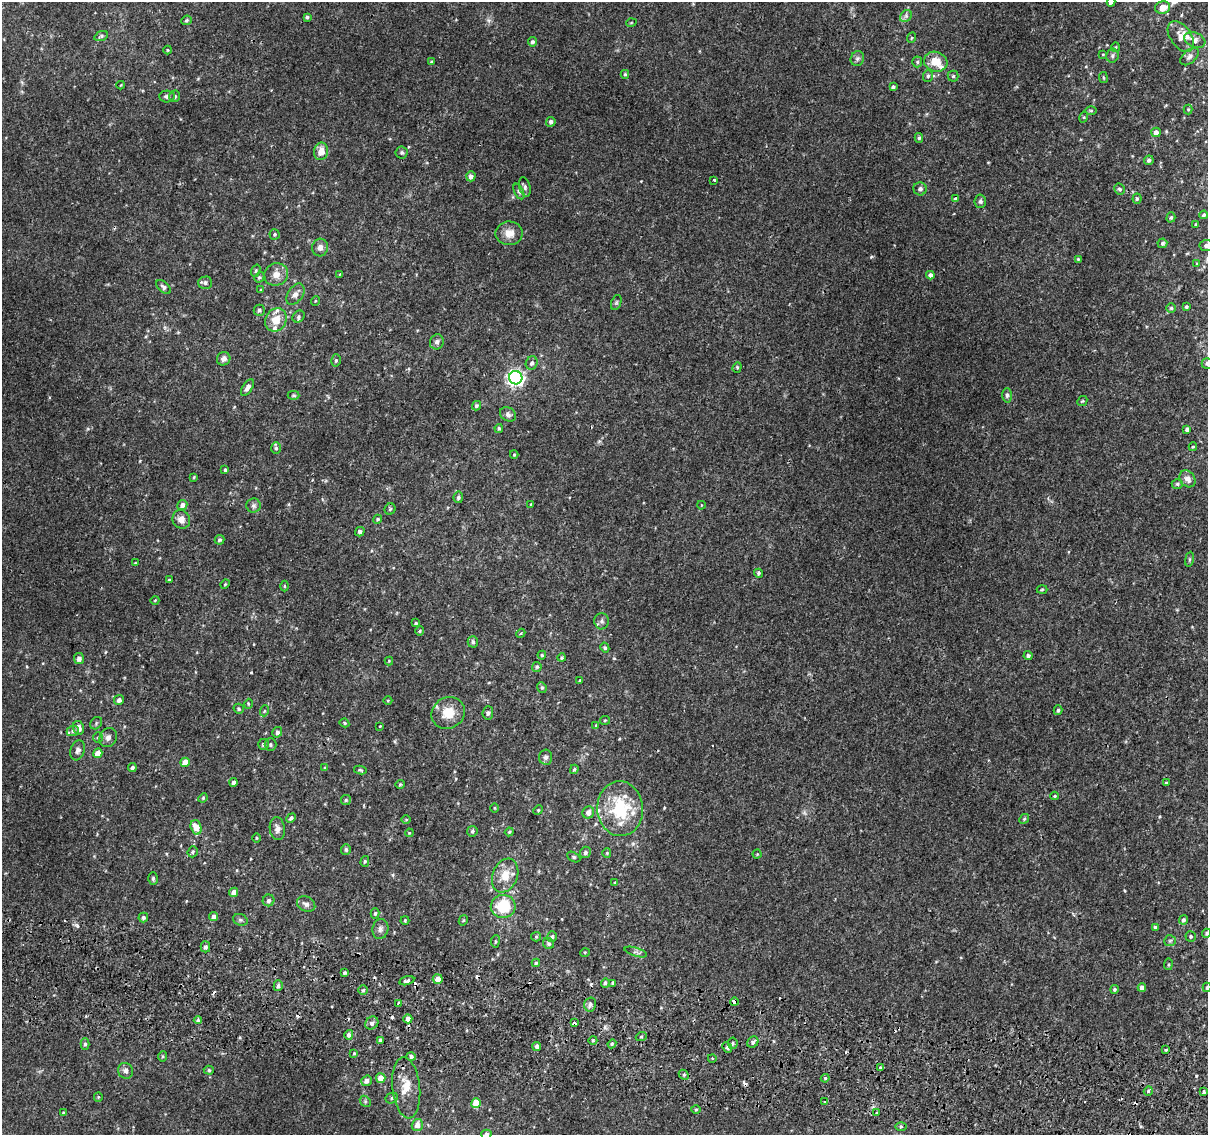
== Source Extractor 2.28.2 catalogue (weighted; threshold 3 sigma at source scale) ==
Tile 6 of 4 x 4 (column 2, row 2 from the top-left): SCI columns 1211-2416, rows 2529-3661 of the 4842 x 5116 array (HDU 1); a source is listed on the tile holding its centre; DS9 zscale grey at full resolution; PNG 1210 x 1137 px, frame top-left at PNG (2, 2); each listed source drawn as its Kron ellipse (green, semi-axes under 4 px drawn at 4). Shown black and unused: <1% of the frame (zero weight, under 2 of 3 exposures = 2% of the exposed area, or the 3 px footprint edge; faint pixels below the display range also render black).
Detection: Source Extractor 2.28.2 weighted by HDU 2 'WHT'; one run over the whole footprint, this tile lists its part. Background 0.00508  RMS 0.0022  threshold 0.0101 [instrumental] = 3 sigma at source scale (4.5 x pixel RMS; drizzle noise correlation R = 1.50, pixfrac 1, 0.0396/0.0396 arcsec/px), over >= 5 px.
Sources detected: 280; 10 cosmic-ray / hot-pixel residue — neither listed nor drawn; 9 inside a brighter listed object's ellipse — not listed separately; the other 261 listed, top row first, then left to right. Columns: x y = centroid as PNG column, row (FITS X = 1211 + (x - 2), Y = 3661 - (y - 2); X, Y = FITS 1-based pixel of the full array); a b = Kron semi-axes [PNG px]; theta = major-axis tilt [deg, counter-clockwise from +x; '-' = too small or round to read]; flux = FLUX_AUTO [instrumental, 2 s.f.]
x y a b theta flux
1111 2 5 4 - 0.94
1163 8 7 6 - 3
906 16 7 5 46 0.56
307 17 3 3 - 0.42
186 20 5 4 - 0.35
631 23 5 3 - 0.17
101 36 7 4 20 0.43
1181 36 17 10 -55 2.3
911 38 5 3 - 0.23
1195 40 11 7 -22 1.2
532 42 4 4 - 0.51
1116 47 5 3 - 0.21
168 50 4 4 - 0.22
1103 54 4 2 - 0.17
1112 55 7 6 - 0.51
1190 56 11 6 42 0.84
857 58 7 6 - 0.59
431 62 4 3 - 0.31
917 62 5 5 - 0.29
936 62 12 10 -18 3.3
625 74 4 4 - 0.29
928 76 6 5 - 0.41
953 76 5 5 - 0.4
1103 78 5 3 - 0.22
121 85 4 2 - 0.16
893 87 4 3 - 0.57
167 96 8 6 -3 0.58
175 96 6 5 - 0.41
1188 110 5 4 - 0.27
1091 111 6 4 0 0.27
1084 117 5 3 - 0.21
551 122 5 4 - 0.67
1156 132 5 4 - 1.2
919 138 5 4 - 0.38
321 151 9 7 80 2.4
402 152 6 6 - 0.43
1149 160 5 4 - 0.42
471 176 5 5 - 0.9
714 180 3 3 - 0.4
525 187 10 5 -75 0.63
920 189 6 6 - 0.75
1119 189 6 5 - 0.47
519 191 8 4 -63 0.46
955 199 4 4 - 1.7
1137 199 5 4 - 0.34
980 201 7 5 86 0.57
1204 215 4 4 - 0.45
1171 217 5 4 - 0.32
1195 224 4 2 - 0.19
509 233 13 12 - 2.2
275 234 5 5 - 0.33
1162 243 5 4 - 0.41
1206 246 7 5 4 0.83
320 247 9 8 - 1
1078 259 4 4 - 0.24
1197 264 4 3 - 0.21
256 271 6 4 70 0.3
276 274 12 11 - 1.9
340 274 3 3 - 0.21
930 275 4 4 - 0.82
259 277 5 4 - 0.35
205 283 7 6 - 0.61
163 287 9 5 -43 0.66
261 290 4 3 - 0.17
295 294 12 7 56 1.2
315 301 5 3 - 0.19
616 302 8 5 70 0.38
1186 307 3 3 - 0.34
1171 308 5 5 - 0.32
259 310 6 5 - 0.46
299 317 7 5 43 0.38
276 320 12 10 59 3
437 342 7 7 - 0.73
224 359 7 6 - 0.98
336 360 6 5 - 0.39
532 363 7 5 71 0.64
1207 363 5 5 - 0.55
737 367 5 4 - 0.31
516 378 7 6 - 73
247 387 9 4 58 0.99
294 395 6 4 -1 0.3
1007 395 7 5 89 0.52
1082 401 5 4 - 0.28
476 406 5 4 - 0.39
508 414 8 6 -32 0.68
499 428 4 3 - 0.33
1187 429 4 4 - 0.51
1193 447 4 3 - 0.26
276 448 6 5 - 0.35
514 455 4 4 - 0.24
225 470 4 3 - 0.34
194 477 4 4 - 0.22
1187 479 9 7 -52 1.2
1177 484 5 5 - 0.38
458 497 6 4 83 0.49
531 504 3 2 - 0.15
182 505 5 5 - 1
701 505 4 3 - 0.14
253 506 7 7 - 0.63
390 509 5 5 - 0.33
181 519 9 8 - 1.5
378 519 5 4 - 0.31
360 532 5 4 - 0.68
219 540 5 4 - 0.42
1189 559 7 4 82 0.32
135 563 4 3 - 0.14
758 573 5 4 - 0.35
169 580 3 3 - 0.21
225 584 5 4 - 0.25
284 586 5 3 - 0.22
1042 589 5 3 - 0.27
155 600 4 3 - 0.17
602 621 8 7 - 0.71
416 623 4 3 - 0.27
420 631 4 4 - 0.26
521 633 5 3 - 0.26
473 642 6 5 - 0.45
605 648 5 4 - 0.32
542 655 4 4 - 0.27
1028 656 4 4 - 0.54
562 658 4 4 - 0.3
79 659 5 5 - 0.87
389 661 4 4 - 0.19
537 667 5 4 - 0.32
580 680 3 3 - 0.21
542 687 5 4 - 0.31
119 700 5 5 - 0.77
388 701 4 3 - 0.2
248 704 5 3 - 0.23
239 709 5 5 - 0.4
1058 710 5 4 - 0.43
264 711 6 3 71 0.28
448 713 17 15 31 4.1
488 713 6 5 - 0.49
605 720 5 4 - 0.24
96 723 7 5 48 0.41
344 723 5 3 - 0.28
596 725 4 3 - 0.21
380 726 3 2 - 0.15
79 728 7 5 -77 1.4
73 731 6 5 - 0.38
277 732 5 4 - 0.67
108 737 10 8 55 0.99
98 738 5 5 - 0.33
264 744 5 5 - 0.51
270 745 6 6 - 0.44
77 750 10 7 72 0.8
98 753 5 4 - 2.3
546 757 7 6 - 0.67
185 762 5 4 - 2.7
132 767 4 4 - 0.43
325 768 4 3 - 0.18
574 769 5 4 - 0.35
360 770 6 4 -11 0.32
234 782 4 4 - 0.63
1166 783 3 3 - 0.19
400 784 5 4 - 0.25
1055 796 4 4 - 0.22
203 798 5 4 - 0.25
346 800 5 5 - 0.31
494 808 5 3 - 0.19
620 809 27 23 -86 12
538 810 5 4 - 0.26
588 812 6 5 - 1
291 818 5 4 - 0.52
1024 819 5 4 - 0.29
406 820 5 3 - 0.2
196 827 7 5 -73 3
277 829 11 7 -82 1.1
472 831 5 5 - 0.39
509 832 4 4 - 0.27
409 833 4 3 - 0.2
257 838 5 3 - 0.21
346 849 5 5 - 0.52
193 852 6 5 - 0.37
585 852 6 5 - 0.53
607 853 5 4 - 0.24
757 854 4 4 - 0.22
574 857 7 4 -27 0.34
365 861 5 4 - 0.33
505 875 17 12 68 3.4
153 878 6 4 89 0.42
615 883 4 3 - 0.19
233 892 5 4 - 1.4
268 900 6 5 - 0.63
306 904 9 7 -29 0.89
503 906 12 11 - 7.9
375 913 5 4 - 0.34
143 917 5 5 - 0.48
214 917 4 4 - 0.91
240 920 7 5 -20 0.45
405 920 4 4 - 0.24
463 920 5 4 - 0.25
1183 920 4 4 - 0.51
1155 927 4 4 - 0.47
380 929 10 8 77 0.87
1207 933 4 4 - 0.42
1191 936 5 5 - 0.37
536 937 5 4 - 0.23
552 937 5 5 - 0.42
495 941 6 3 82 0.23
1170 941 6 5 - 0.43
548 943 6 5 - 0.41
205 947 5 5 - 0.58
585 952 5 3 - 0.17
636 952 12 4 -16 0.51
536 963 4 4 - 0.28
1168 964 6 3 82 0.25
344 973 3 3 - 0.35
438 979 5 5 - 1.9
407 981 8 4 14 0.51
605 983 5 4 - 0.47
612 983 3 3 - 0.28
278 986 5 4 - 0.49
1142 987 4 4 - 1.2
1207 987 4 3 - 0.32
1114 989 4 4 - 0.36
363 990 5 5 - 0.35
734 1002 4 4 - 1.3
398 1003 3 2 - 0.38
590 1004 7 6 - 0.62
408 1019 4 4 - 1.3
198 1020 4 4 - 0.29
372 1023 7 6 - 0.8
574 1023 3 3 - 1.2
349 1035 5 4 - 0.7
641 1037 5 3 - 0.24
380 1040 4 3 - 0.75
593 1040 4 3 - 0.21
753 1042 6 5 - 0.55
733 1043 5 4 - 0.39
85 1044 5 4 - 0.44
612 1044 4 4 - 0.29
537 1046 4 4 - 0.71
727 1048 6 4 -48 0.42
1166 1050 3 3 - 0.93
354 1053 4 3 - 0.2
162 1056 5 3 - 0.23
411 1056 4 4 - 0.57
712 1058 4 3 - 0.21
880 1068 4 4 - 0.29
209 1070 5 4 - 0.35
125 1071 8 7 - 0.82
684 1075 6 4 -46 0.33
381 1078 5 4 - 2.1
825 1078 4 4 - 0.25
367 1081 6 5 - 0.83
406 1088 31 14 -84 4.2
1148 1091 5 4 - 0.35
1203 1092 4 3 - 0.68
98 1097 5 4 - 0.23
392 1098 6 5 - 0.45
365 1101 6 4 -47 0.33
825 1102 3 3 - 0.77
476 1103 5 4 - 4.9
696 1109 5 3 - 0.22
63 1113 3 3 - 0.18
877 1113 3 3 - 0.59
417 1125 6 5 - 1.4
901 1127 5 3 - 0.29
486 1134 5 4 - 0.79
Overlapping masked pixels (flux is a lower limit): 4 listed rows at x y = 734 1002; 574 1023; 406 1088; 1203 1092
Isophote crosses this tile's border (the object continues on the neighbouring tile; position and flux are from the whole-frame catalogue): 6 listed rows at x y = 1111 2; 1206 246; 1207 363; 1207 933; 1207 987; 486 1134